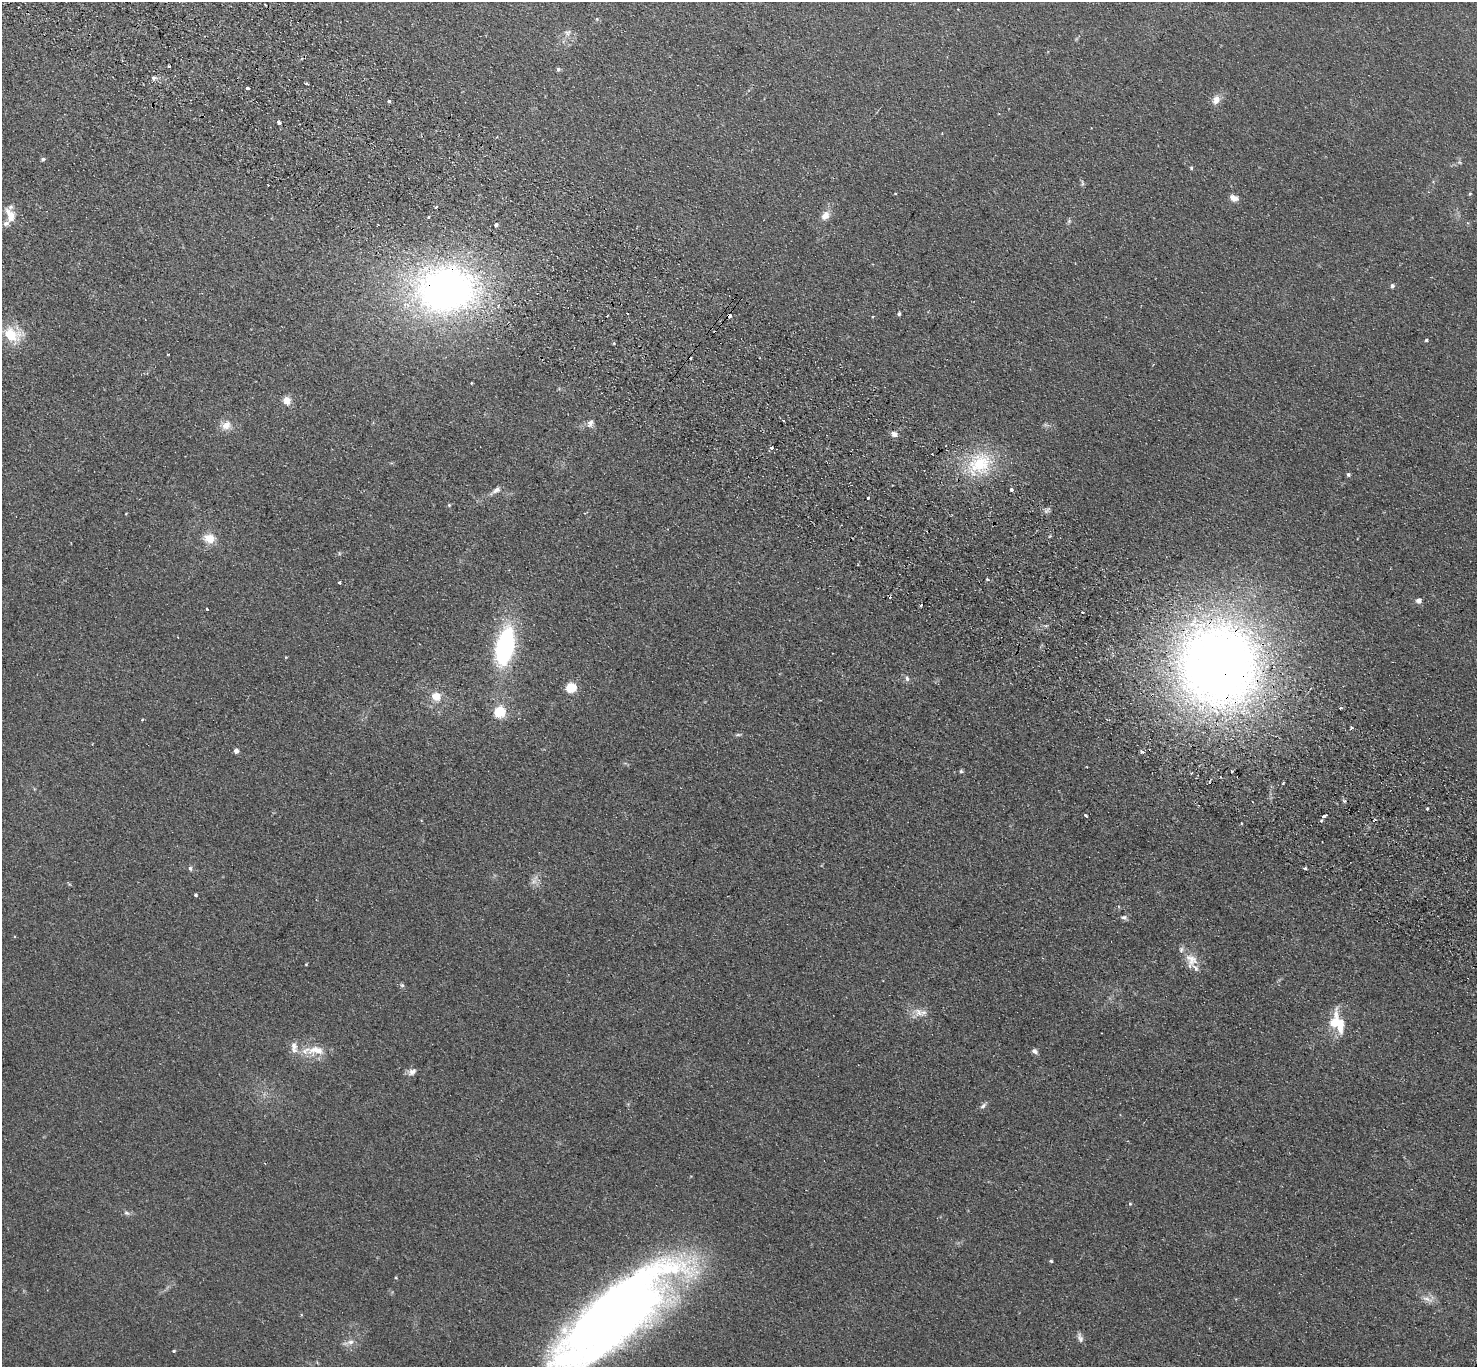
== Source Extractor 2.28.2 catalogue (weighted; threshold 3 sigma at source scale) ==
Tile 11 of 4 x 4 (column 3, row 3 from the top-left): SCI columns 2989-4463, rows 1569-2933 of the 5975 x 6006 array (HDU 1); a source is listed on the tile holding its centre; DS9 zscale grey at full resolution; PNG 1479 x 1369 px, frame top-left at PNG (2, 2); no overlay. Shown black and unused: <1% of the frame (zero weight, under 2 of 3 exposures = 3% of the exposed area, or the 3 px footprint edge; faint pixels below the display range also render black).
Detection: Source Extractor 2.28.2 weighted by HDU 2 'WHT'; one run over the whole footprint, this tile lists its part. Background 0.0978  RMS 0.012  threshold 0.0537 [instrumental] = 3 sigma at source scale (4.5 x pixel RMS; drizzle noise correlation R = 1.50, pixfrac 1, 0.05/0.05 arcsec/px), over >= 5 px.
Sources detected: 106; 8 cosmic-ray / hot-pixel residue — not listed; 4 inside a brighter listed object's ellipse — not listed separately; the other 94 listed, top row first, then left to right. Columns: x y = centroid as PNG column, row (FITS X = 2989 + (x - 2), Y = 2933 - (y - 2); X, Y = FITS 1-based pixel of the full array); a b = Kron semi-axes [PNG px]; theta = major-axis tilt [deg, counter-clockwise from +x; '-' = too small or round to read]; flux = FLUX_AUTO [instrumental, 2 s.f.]
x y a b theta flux
597 19 5 4 - 1.4
568 32 10 7 14 4.9
169 66 3 3 - 3.8
558 69 6 5 - 2
153 78 7 5 0 2.9
306 84 3 3 - 2.7
247 88 3 3 - 4.2
1216 100 12 9 59 9.3
389 101 4 4 - 1.8
279 122 4 3 - 5.2
497 137 2 2 - 0.94
43 159 5 4 - 1.9
1191 168 5 4 - 1.6
1082 183 9 4 -77 2
268 185 2 2 - 0.71
895 193 4 3 - 0.87
1470 194 5 4 - 1.3
1234 198 10 7 -17 6.9
436 207 4 3 - 1.3
10 215 18 10 -68 16
825 215 13 9 54 9.7
428 217 3 2 - 2.2
1069 221 5 5 - 1.9
496 225 4 4 - 2.6
1392 286 5 4 - 2.8
445 290 56 44 10 590
499 305 4 3 - 1.3
899 314 5 4 - 1.9
607 316 3 2 - 1.4
729 316 4 3 - 12
12 335 23 16 -16 36
1426 340 3 3 - 1.6
614 343 4 3 - 1
168 354 3 2 - 1
287 400 11 9 -55 8.3
783 421 3 2 - 2.3
590 423 11 8 64 5.5
226 425 15 10 45 11
894 434 7 6 - 5.8
771 448 3 3 - 8.7
980 463 35 25 37 68
1348 474 4 4 - 2.2
496 490 15 6 34 5.8
1011 490 3 3 - 4.3
868 498 3 3 - 2.7
449 505 5 4 - 1.3
209 538 13 11 -17 17
987 579 3 3 - 2.5
339 582 3 3 - 1.5
1419 600 6 6 - 4.5
921 605 3 3 - 2.1
207 609 3 2 - 1.6
505 646 32 14 78 170
1219 665 72 67 -89 1300
907 679 7 5 -84 3
571 688 5 5 - 89
436 696 9 8 - 18
1340 708 3 2 - 1.7
499 712 5 5 - 100
142 720 4 3 - 0.95
1351 728 3 3 - 2.1
738 735 6 4 0 1.9
236 751 5 4 - 5.4
1143 752 6 4 -33 2.2
961 771 4 4 - 1.9
1191 773 3 2 - 0.99
1220 777 2 2 - 0.94
1283 783 3 3 - 1.1
1427 809 3 3 - 2.3
1085 816 3 3 - 3.1
1324 816 4 3 - 12
190 868 6 5 - 2.3
1305 868 4 4 - 1.6
534 881 7 7 - 5
195 895 3 3 - 1.8
1124 917 8 6 -4 3.2
1192 960 21 15 -48 17
306 964 3 3 - 0.91
402 985 6 5 - 2
919 1012 14 12 -48 11
1335 1022 29 12 81 28
316 1050 26 11 1 24
1034 1051 8 5 -37 3.8
412 1072 12 8 32 5.6
983 1106 9 5 39 3.4
1130 1204 5 5 - 1.4
126 1213 8 5 -26 3
1051 1261 4 3 - 1.8
396 1278 4 3 - 1
1427 1299 13 7 -14 7.3
614 1317 138 45 40 1200
1080 1338 13 6 -74 4.7
350 1342 10 6 1 5.9
174 1351 4 3 - 1.6
Overlapping masked pixels (flux is a lower limit): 4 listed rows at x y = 445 290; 729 316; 980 463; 1219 665
Isophote crosses this tile's border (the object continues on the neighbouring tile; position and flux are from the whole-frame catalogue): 1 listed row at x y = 614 1317